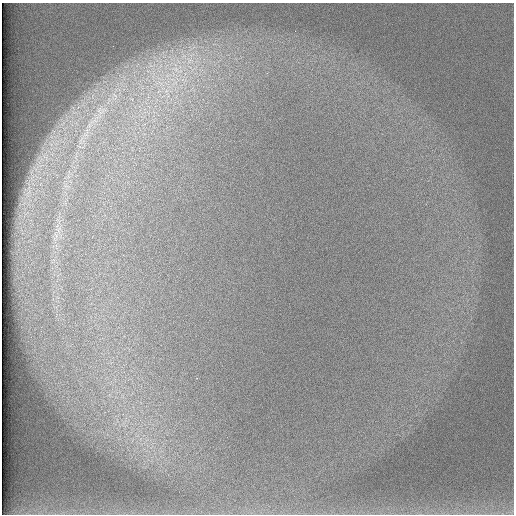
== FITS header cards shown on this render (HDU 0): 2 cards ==
NAXIS1  =                  512 /
NAXIS2  =                  512 /

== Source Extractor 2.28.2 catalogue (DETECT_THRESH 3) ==
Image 512 x 512 px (HDU 0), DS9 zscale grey, 1 PNG px = 1 image px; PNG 516 x 516 px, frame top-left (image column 1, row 512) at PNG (2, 3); no overlay
Background 97.1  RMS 2.9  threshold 8.7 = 3 sigma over >= 5 px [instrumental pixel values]
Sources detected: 11; all 11 listed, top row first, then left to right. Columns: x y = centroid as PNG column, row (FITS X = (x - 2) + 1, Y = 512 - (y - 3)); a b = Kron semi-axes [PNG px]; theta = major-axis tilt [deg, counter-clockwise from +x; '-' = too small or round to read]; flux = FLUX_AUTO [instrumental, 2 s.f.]
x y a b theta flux
189 60 15 12 -28 3800
175 69 18 10 -36 4200
160 83 21 6 -16 2800
175 83 14 8 35 2400
159 91 8 5 35 670
166 91 9 8 - 1400
168 96 10 5 -42 970
100 112 33 14 56 7200
81 141 16 5 73 1500
45 157 10 4 -32 650
58 230 9 6 -90 1100